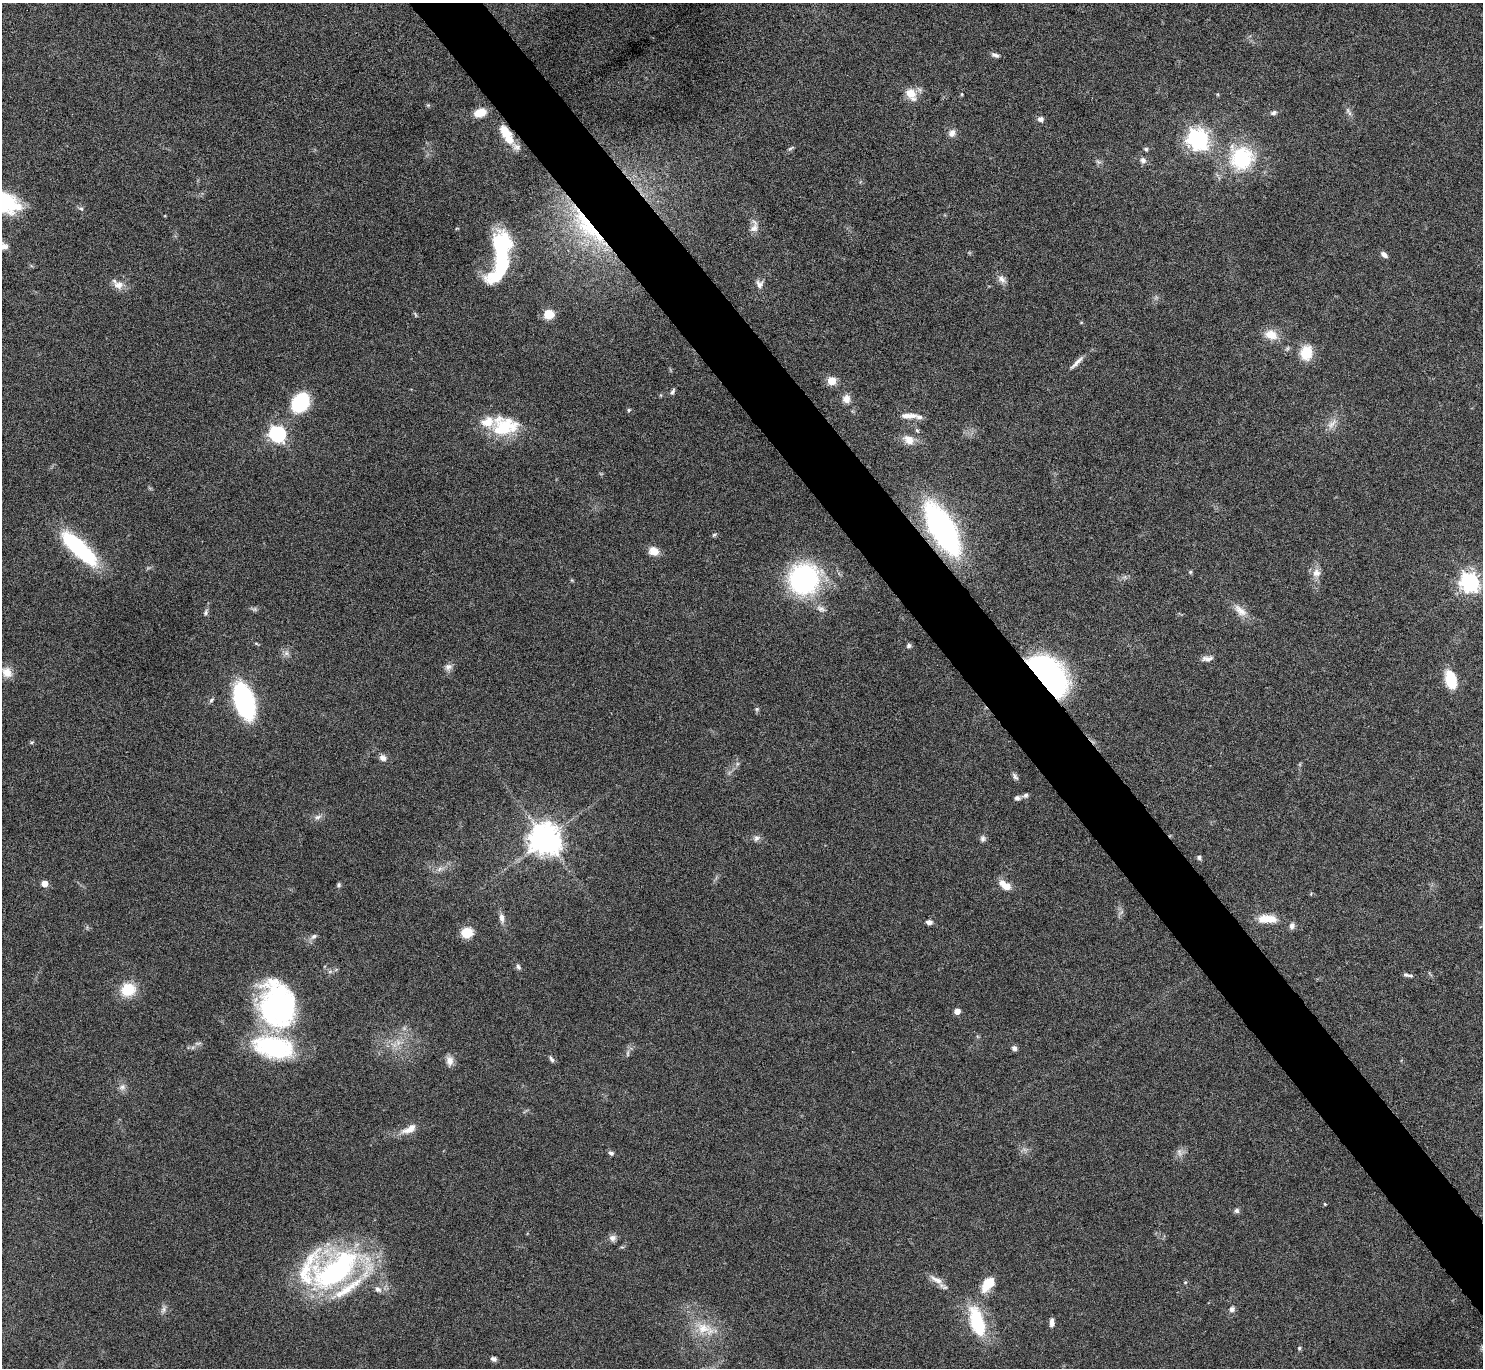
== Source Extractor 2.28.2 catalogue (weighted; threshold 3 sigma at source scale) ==
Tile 6 of 4 x 4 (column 2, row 2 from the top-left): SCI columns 1493-2973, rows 2913-4278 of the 5947 x 5942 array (HDU 1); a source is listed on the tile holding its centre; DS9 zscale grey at full resolution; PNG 1485 x 1370 px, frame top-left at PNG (2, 3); no overlay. Shown black and unused: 5% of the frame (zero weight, under 4 of 8 exposures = <1% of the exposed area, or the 3 px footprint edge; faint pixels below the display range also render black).
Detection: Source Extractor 2.28.2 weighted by HDU 2 'WHT'; one run over the whole footprint, this tile lists its part. Background 0.0651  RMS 0.005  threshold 0.0203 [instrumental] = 3 sigma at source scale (4.09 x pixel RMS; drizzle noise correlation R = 1.36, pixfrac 0.8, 0.05/0.05 arcsec/px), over >= 5 px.
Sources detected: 128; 3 too faint to see at this stretch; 2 inside a brighter object's white glare — not listed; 8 inside a brighter listed object's ellipse — not listed separately; the other 115 listed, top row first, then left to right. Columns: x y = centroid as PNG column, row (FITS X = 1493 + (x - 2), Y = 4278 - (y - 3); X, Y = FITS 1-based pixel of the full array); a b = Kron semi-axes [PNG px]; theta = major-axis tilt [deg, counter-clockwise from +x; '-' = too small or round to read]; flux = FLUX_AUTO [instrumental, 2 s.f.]
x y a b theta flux
995 55 10 5 -20 1.6
911 94 13 9 -53 8.1
962 94 4 4 - 0.48
1218 94 5 3 - 0.45
428 105 5 5 - 0.67
1348 110 9 5 -71 1.4
480 113 12 8 19 8.1
1273 113 9 6 15 1.4
1041 119 7 6 - 1.9
952 133 11 9 69 2.7
507 134 28 10 -60 12
1198 139 8 7 - 310
791 148 10 4 36 0.95
1146 149 5 5 - 1.1
1241 158 34 34 - 36
1143 160 9 7 -43 1.8
1098 162 8 5 -25 1.1
4 202 31 18 -24 39
81 208 8 5 -28 1
754 226 20 9 85 3.6
587 227 77 20 -49 49
457 228 5 3 - 0.37
500 244 21 16 -86 45
2 245 18 8 -28 3.9
1384 255 8 5 -37 2.1
1002 279 13 9 -45 2.7
759 284 11 10 - 2.5
118 285 14 11 -7 4.3
415 314 8 4 -68 0.65
549 314 9 8 - 9.7
1081 322 5 3 - 0.39
1271 335 17 12 -18 6.7
1306 353 18 15 79 10
1077 362 25 5 45 3
832 381 5 5 - 17
672 392 8 5 61 1.2
660 395 5 3 - 0.46
846 399 11 11 - 3.3
300 403 20 15 56 28
629 410 5 4 - 0.72
907 416 14 8 0 3.2
1332 424 19 9 48 4.1
505 426 36 24 -1 25
917 430 7 5 -62 0.89
277 434 7 6 - 150
909 440 15 11 -33 5.2
942 529 42 16 -60 160
714 535 7 4 30 0.75
79 548 47 15 -43 47
654 551 11 9 -21 5
1190 572 5 5 - 0.65
1317 573 12 12 - 3.9
804 579 23 22 - 94
1470 582 7 7 - 240
821 609 14 6 -23 2.2
1240 611 22 11 -43 5.6
206 612 9 6 61 1.2
256 643 6 3 -20 0.52
909 646 6 5 - 1.2
286 653 9 7 -27 1.8
1207 658 16 7 7 2.5
448 667 10 9 - 2.2
7 672 14 12 -51 4.9
1048 675 37 21 -48 150
1451 679 18 10 -75 16
211 700 8 5 52 0.96
244 701 23 12 -73 110
757 709 7 5 22 0.79
31 742 6 4 19 0.69
383 758 10 8 -24 2.3
1015 776 10 5 -55 1.3
1025 795 9 6 20 1.3
318 817 12 6 7 2
757 838 10 8 32 1.8
545 839 9 9 - 870
983 839 9 7 90 1.5
1199 857 6 5 - 1.2
439 869 7 4 70 1.2
44 884 5 5 - 5.8
339 885 6 5 - 0.91
1005 885 15 8 -37 6.5
502 918 13 6 -80 2.7
1267 919 24 10 -2 8.1
929 922 8 6 3 1.8
1292 926 9 7 74 1.8
467 933 8 7 - 17
314 936 9 7 32 1.6
518 967 8 5 -67 1.2
1406 975 9 6 -22 1.3
128 990 15 13 20 14
277 1005 50 38 -79 98
957 1011 5 5 - 4.1
1014 1048 7 6 - 1.5
628 1053 11 4 85 1.2
551 1059 10 4 -62 1.2
450 1061 13 9 -85 3.3
122 1087 10 8 2 2.1
409 1129 24 10 28 5.4
1179 1152 13 7 -73 2.3
611 1153 7 5 -35 1.3
1325 1204 4 3 - 0.4
1237 1211 7 7 - 1.2
612 1238 10 9 - 2.1
335 1271 62 33 32 110
936 1280 23 8 -29 4.2
1185 1282 5 4 - 0.57
988 1284 20 11 52 10
378 1289 10 7 -33 2.2
1232 1309 7 6 - 1.9
163 1310 11 7 68 1.9
977 1322 42 18 -73 28
1052 1323 9 5 -90 2.5
705 1329 33 15 -21 13
1299 1348 5 4 - 0.77
493 1359 6 5 - 1.6
Overlapping masked pixels (flux is a lower limit): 4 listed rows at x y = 507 134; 587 227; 942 529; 1048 675
Isophote crosses this tile's border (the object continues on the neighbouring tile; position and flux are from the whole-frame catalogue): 2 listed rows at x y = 4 202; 2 245